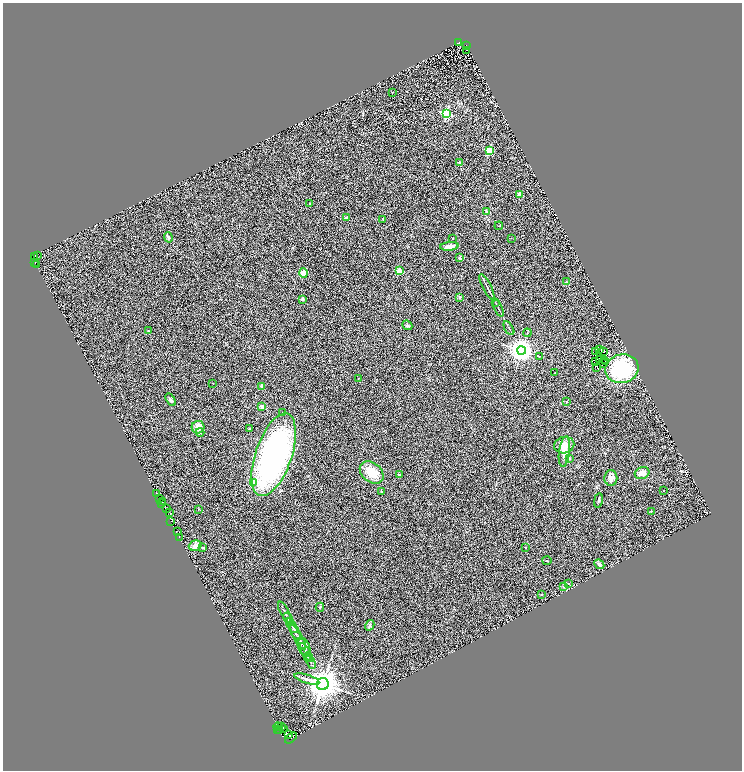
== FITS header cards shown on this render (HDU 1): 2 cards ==
NAXIS1  =                 1479
NAXIS2  =                 1536

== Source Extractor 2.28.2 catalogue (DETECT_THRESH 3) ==
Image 1479 x 1536 px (HDU 1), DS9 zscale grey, zoomed out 1/2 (1 PNG px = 2 x 2 image px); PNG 744 x 772 px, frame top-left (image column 2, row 1535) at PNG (3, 3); each listed source drawn as its Kron ellipse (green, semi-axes under 4 px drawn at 4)
Background 0.721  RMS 0.51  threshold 1.52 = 3 sigma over >= 5 px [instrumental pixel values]
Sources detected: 151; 41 cannot appear on this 1/2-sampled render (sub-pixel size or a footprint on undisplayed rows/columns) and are neither listed nor drawn; the other 110 listed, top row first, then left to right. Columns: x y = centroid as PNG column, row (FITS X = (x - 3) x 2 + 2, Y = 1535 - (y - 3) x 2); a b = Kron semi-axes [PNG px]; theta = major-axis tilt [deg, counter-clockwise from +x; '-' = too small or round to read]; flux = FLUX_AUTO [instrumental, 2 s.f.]
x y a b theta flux
459 42 2 2 - 290
466 45 3 2 - 100
466 50 2 1 - 28
393 92 2 1 - 52
446 114 3 3 - 9200
489 150 3 3 - 4200
459 163 4 3 - 260
520 194 4 4 - 410
310 204 2 2 - 90
487 211 4 3 - 180
346 217 3 2 - 96
383 219 3 2 - 45
499 226 4 2 - 64
168 237 5 3 - 170
453 238 2 2 - 94
511 238 2 1 - 34
449 246 9 4 5 500
37 255 2 1 - 130
34 256 3 2 - 75
459 258 2 2 - 630
35 263 2 1 - 200
36 265 2 1 - 35
399 271 2 2 - 1700
304 273 4 4 - 1100
567 282 3 2 - 47
487 287 14 2 -63 250
460 297 3 3 - 130
302 299 2 2 - 440
495 302 4 2 - 68
498 308 9 2 -65 130
407 325 5 4 - 190
509 328 8 2 -59 96
148 331 3 3 - 63
527 333 4 2 - 68
599 349 2 1 - 51
522 350 4 4 - 91000
603 351 2 1 - 38
596 352 3 1 - 59
540 356 3 2 - 56
599 360 3 1 - 69
604 360 2 1 - 52
605 361 2 1 - 23
595 362 2 1 - 7.5
604 363 2 1 - 60
597 367 2 1 - 11
622 369 17 14 14 5900
555 373 3 2 - 42
359 378 3 2 - 45
213 383 2 2 - 38
261 386 3 3 - 120
171 400 7 4 -60 250
567 402 2 2 - 200
262 407 2 2 - 1100
283 412 2 2 - 84
198 427 6 6 - 890
249 429 3 2 - 100
200 433 4 2 - 75
564 445 10 8 12 790
564 452 15 5 83 1200
274 455 43 18 71 29000
569 459 3 3 - 81
372 472 13 9 -39 2000
642 473 7 6 - 670
399 475 2 2 - 310
611 478 8 6 88 520
253 482 3 3 - 990
381 491 2 2 - 110
664 491 2 2 - 44
156 494 3 2 - 550
159 499 2 2 - 1500
598 500 7 3 81 150
162 501 2 1 - 110
162 504 2 1 - 350
166 508 2 1 - 77
198 509 2 2 - 81
651 511 3 3 - 91
170 513 3 1 - 1.3
171 521 3 2 - 510
177 531 2 1 - 29
180 538 3 2 - 100
195 546 6 5 - 580
203 547 4 3 - 110
525 547 2 2 - 59
547 561 4 2 - 72
599 564 5 3 - 310
569 584 2 1 - 120
563 586 4 3 - 100
541 594 2 2 - 65
320 607 4 2 - 130
285 612 12 2 -61 220
288 618 6 3 -59 130
290 622 4 3 - 80
370 625 5 4 - 150
292 626 8 3 -57 140
295 631 10 2 -64 170
298 637 14 2 -62 260
301 643 6 3 -58 110
304 647 9 6 -70 330
306 652 10 3 -61 230
308 657 5 2 - 86
311 662 7 2 -63 150
307 679 13 3 -17 370
323 684 6 6 - 160000
278 726 4 2 - 2200
282 726 3 1 - 250
278 729 2 1 - 54
283 729 2 1 - 260
279 731 2 1 - 780
289 735 2 1 - 19000
291 738 7 3 39 1800
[41 sub-pixel or undisplayed-footprint detections neither listed nor drawn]